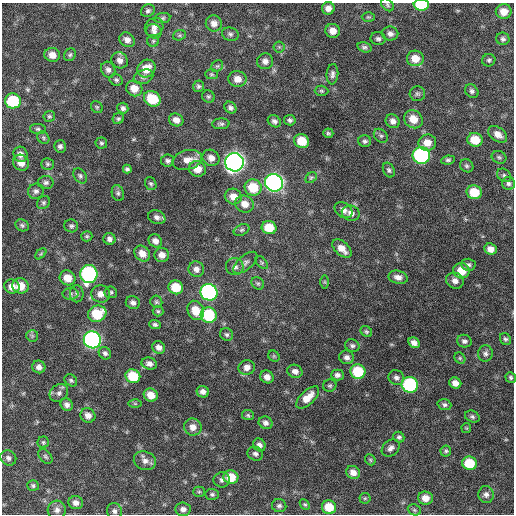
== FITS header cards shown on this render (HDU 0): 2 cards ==
NAXIS1  =                  512 / Axis length
NAXIS2  =                  512 / Axis length

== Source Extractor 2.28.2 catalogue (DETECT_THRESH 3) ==
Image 512 x 512 px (HDU 0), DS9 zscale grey, 1 PNG px = 1 image px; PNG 516 x 516 px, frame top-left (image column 1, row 512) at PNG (2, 3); each listed source drawn as its Kron ellipse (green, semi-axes under 4 px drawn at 4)
Background 661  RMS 20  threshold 59.5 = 3 sigma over >= 5 px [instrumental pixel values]
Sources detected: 203; all 203 listed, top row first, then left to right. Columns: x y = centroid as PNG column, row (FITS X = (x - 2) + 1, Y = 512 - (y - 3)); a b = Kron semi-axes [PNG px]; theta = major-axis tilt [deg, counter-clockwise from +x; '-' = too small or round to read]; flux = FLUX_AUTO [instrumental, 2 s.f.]
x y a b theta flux
387 5 7 5 -43 2500
421 5 7 5 -1 57000
328 8 6 6 - 8300
148 11 7 6 - 3400
504 12 8 7 - 15000
368 17 6 5 - 2000
162 18 8 5 9 2800
214 23 8 8 - 8600
154 27 10 8 42 6400
154 31 8 7 - 4700
333 31 7 7 - 11000
230 34 8 6 -17 3600
390 34 8 7 - 5300
179 35 6 5 - 2100
378 39 7 6 - 3800
503 39 6 6 - 3500
127 40 8 7 - 7600
153 41 6 6 - 2300
279 47 5 5 - 2400
365 47 7 5 -15 3100
52 55 8 7 - 12000
70 55 7 5 55 2800
415 58 8 8 - 17000
120 60 8 7 - 7300
489 60 6 6 - 2800
265 61 8 8 - 6800
217 66 6 5 - 2300
146 69 9 8 - 21000
108 70 8 7 - 5000
211 74 6 5 - 2100
332 74 10 6 85 4400
143 77 10 7 20 4600
237 79 9 8 - 11000
116 80 7 5 -26 2900
198 86 6 5 - 2600
134 88 8 7 - 16000
321 91 7 5 -2 2200
472 91 7 6 - 3800
417 94 8 7 - 3200
208 96 6 6 - 2400
152 99 9 7 -34 39000
13 101 8 7 - 63000
97 107 6 5 - 2000
123 108 5 5 - 3700
230 108 6 5 - 3900
49 116 6 5 - 2400
118 119 6 5 - 2600
413 119 10 8 -40 17000
176 120 7 6 - 8100
290 120 6 5 - 3500
274 121 7 5 -35 4000
393 121 7 6 - 6300
221 124 8 5 3 3100
38 129 8 5 -1 2700
328 133 5 5 - 2300
498 134 10 7 -35 9400
381 136 8 6 -43 2900
43 138 7 5 -49 2100
475 140 7 7 - 24000
302 141 7 7 - 24000
365 141 6 6 - 3000
101 143 6 6 - 2500
427 143 9 8 - 14000
60 146 6 6 - 3700
20 154 8 7 - 7500
421 155 8 8 - 240000
499 157 7 6 - 2700
211 158 9 7 -38 8400
187 160 15 9 15 13000
448 160 7 4 7 2700
168 161 6 6 - 3600
234 162 9 9 - 900000
21 163 8 7 - 10000
47 164 6 5 - 2300
467 166 7 6 - 2800
127 169 4 4 - 2700
197 169 8 8 - 16000
389 170 8 5 -65 3200
504 175 8 6 -39 3100
80 176 8 6 -55 3300
311 178 6 4 41 1900
46 182 8 6 0 3900
274 183 9 8 - 510000
508 183 7 6 - 3800
151 184 7 5 -63 2500
253 188 9 8 - 35000
36 191 8 7 - 4300
474 192 7 7 - 32000
118 193 8 6 -72 3400
233 197 9 7 -23 12000
43 203 7 5 47 2800
245 204 9 8 - 12000
343 210 10 7 -36 7300
351 213 9 7 -16 6800
157 217 9 6 -22 5300
22 225 7 5 -27 2600
71 226 7 6 - 3200
269 228 7 6 - 29000
242 230 8 5 26 2800
87 236 5 5 - 2100
109 239 6 6 - 4500
155 241 7 6 - 7200
342 249 11 7 -43 13000
490 249 6 5 - 9600
41 254 6 4 45 1800
142 254 9 7 -45 11000
162 255 7 7 - 9500
262 262 8 4 -46 2300
245 263 14 7 41 5700
468 265 7 6 - 3300
235 267 9 8 - 5900
196 269 8 7 - 6700
461 271 8 7 - 22000
89 274 9 8 - 240000
398 277 10 6 -12 7200
68 278 8 7 - 16000
455 281 9 8 - 7300
325 282 6 4 -89 1700
258 283 7 5 -42 2500
21 286 8 7 - 18000
12 287 8 7 - 12000
176 287 7 6 - 31000
111 292 6 6 - 2700
209 292 8 8 - 320000
70 294 8 6 -1 3300
77 294 8 7 - 4200
101 294 9 8 - 10000
156 302 6 5 - 2300
133 303 7 6 - 4800
196 310 10 8 -64 20000
158 311 5 5 - 1900
97 314 9 8 - 43000
209 315 8 7 - 73000
155 324 6 4 -22 2900
366 332 6 5 - 2200
227 334 7 6 - 3000
32 336 6 6 - 2400
505 339 6 5 - 2600
92 340 9 8 - 430000
464 341 7 6 - 4100
414 343 6 5 - 6300
352 346 7 6 - 3400
159 347 6 6 - 6200
105 353 6 5 - 3400
485 354 8 7 - 4200
274 356 6 5 - 1700
347 357 7 7 - 5200
460 358 6 5 - 2200
149 364 8 6 -17 5800
39 367 6 6 - 6000
247 367 8 7 - 7800
295 371 8 6 -22 6100
358 372 7 7 - 51000
337 375 6 5 - 4300
133 376 7 6 - 41000
267 377 7 6 - 7700
511 377 5 5 - 2300
396 378 8 7 - 4500
71 380 7 5 -39 2500
455 383 6 5 - 8200
410 385 8 8 - 150000
330 386 6 6 - 2500
203 392 6 5 - 6000
59 393 10 8 40 5600
151 395 7 6 - 15000
308 397 14 7 43 15000
135 404 6 4 -1 1600
67 405 6 5 - 4900
444 405 7 5 -19 3100
88 415 8 7 - 8400
248 415 6 5 - 2200
472 417 7 5 -22 3100
266 423 7 6 - 5000
193 427 9 8 - 10000
466 428 5 5 - 1400
399 437 6 5 - 2700
43 442 6 5 - 2200
259 445 7 6 - 5000
391 448 10 7 41 5600
446 451 5 5 - 2600
255 454 8 6 -25 4100
45 457 8 5 -50 3000
8 458 8 7 - 4600
370 460 6 4 -47 1800
145 461 11 9 -18 8200
469 463 7 7 - 40000
353 472 7 6 - 8900
231 477 7 6 - 26000
222 480 8 7 - 4600
33 486 6 5 - 2500
199 492 5 5 - 1800
212 494 6 5 - 2600
486 495 8 8 - 5600
365 498 5 5 - 1800
425 498 7 6 - 12000
76 503 7 6 - 7000
305 504 6 4 -46 2000
279 506 7 6 - 3700
329 507 7 6 - 25000
183 509 7 6 - 5900
57 510 9 9 - 6100
414 510 7 5 -21 2500
114 511 8 7 - 4700
At the frame edge (FLAGS 8, measured only in part): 2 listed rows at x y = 387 5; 421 5